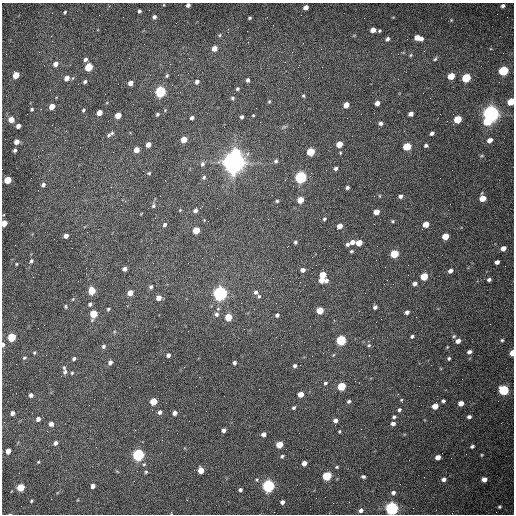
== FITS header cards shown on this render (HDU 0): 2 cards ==
NAXIS1  =                  512 /fastest changing axis
NAXIS2  =                  512 /next to fastest changing axis

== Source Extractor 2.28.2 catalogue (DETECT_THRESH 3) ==
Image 512 x 512 px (HDU 0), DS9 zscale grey, 1 PNG px = 1 image px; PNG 516 x 516 px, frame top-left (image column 1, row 512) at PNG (2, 3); no overlay
Background 1520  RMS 23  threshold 69.1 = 3 sigma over >= 5 px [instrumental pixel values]
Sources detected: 215; all 215 listed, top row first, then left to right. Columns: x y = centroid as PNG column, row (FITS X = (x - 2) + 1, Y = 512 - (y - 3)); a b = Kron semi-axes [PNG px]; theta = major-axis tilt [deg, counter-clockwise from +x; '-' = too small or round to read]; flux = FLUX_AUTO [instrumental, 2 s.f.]
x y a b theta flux
188 5 4 4 - 4.3e+03
503 6 4 3 - 3.6e+03
306 7 4 4 - 9.6e+03
139 11 4 3 - 2.8e+03
65 12 3 3 - 1.9e+03
154 17 4 4 - 4.2e+03
250 18 3 3 - 1.8e+03
451 20 4 4 - 1.3e+03
373 30 5 4 - 1.1e+04
379 31 3 3 - 1.8e+03
51 36 3 2 - 1.5e+03
418 38 8 4 -15 1.9e+04
387 39 6 4 48 4.3e+03
214 48 5 4 - 1.3e+04
321 49 2 2 - 7.3e+02
411 55 5 4 - 1.8e+03
85 59 4 4 - 4.4e+03
435 59 6 4 57 2.3e+03
55 64 5 5 - 8.3e+03
88 67 5 4 - 6.3e+04
503 71 6 5 - 1.4e+05
16 75 5 4 - 3.0e+04
167 75 5 4 - 2.1e+03
451 76 5 4 - 3.3e+04
67 78 6 5 - 1.1e+04
466 78 5 5 - 9.7e+04
248 80 4 3 - 3.9e+03
85 82 4 4 - 2.8e+03
197 82 4 4 - 4.5e+03
130 83 4 4 - 9.7e+03
237 89 4 4 - 2.6e+03
160 92 5 5 - 2.6e+05
105 94 2 2 - 6.4e+02
303 96 5 4 - 2.2e+03
232 98 5 4 - 2.6e+03
269 101 6 4 68 2.1e+03
511 101 5 4 - 4.9e+04
377 103 4 4 - 7.6e+03
346 105 5 4 - 1.6e+04
52 107 5 4 - 1.8e+04
32 109 3 3 - 2.4e+03
83 110 4 4 - 2.1e+03
99 113 5 4 - 1.6e+04
157 114 4 4 - 2.5e+03
411 114 4 4 - 6.8e+03
491 114 6 6 - 1.1e+06
118 115 5 4 - 2.0e+04
253 115 3 3 - 1.2e+03
242 117 4 3 - 3.3e+03
192 118 4 3 - 3.5e+03
11 119 5 4 - 2.0e+04
458 119 5 5 - 5.5e+04
487 121 6 5 - 4.5e+04
381 123 4 4 - 4.5e+03
18 126 4 4 - 8.8e+03
284 127 7 4 0 2.5e+03
293 128 2 2 - 6.8e+02
112 133 5 4 - 2.3e+03
432 133 4 3 - 3.8e+03
108 135 6 4 51 2.5e+03
184 139 5 4 - 2.6e+04
490 140 5 5 - 8.5e+03
16 142 4 4 - 1.2e+04
339 144 5 4 - 2.3e+04
148 145 5 4 - 1.0e+04
407 146 5 5 - 6.0e+04
426 146 4 4 - 2.9e+03
15 150 4 3 - 3.5e+03
136 150 5 4 - 1.5e+04
236 152 6 5 - 5.4e+04
311 152 5 5 - 6.9e+04
276 161 5 4 - 3.3e+03
234 162 8 7 - 2.2e+06
202 164 7 5 74 4.2e+03
336 168 4 4 - 3.9e+03
149 173 5 4 - 1.9e+03
204 177 6 5 - 2.9e+03
301 177 5 5 - 3.5e+05
8 180 5 4 - 4.3e+04
43 185 5 4 - 4.1e+03
299 187 4 3 - 1.8e+03
347 187 4 4 - 3.2e+03
380 196 5 3 - 1.3e+03
400 196 5 4 - 4.0e+03
483 198 5 5 - 2.1e+04
300 200 5 4 - 2.3e+04
277 201 4 4 - 1.9e+03
153 206 5 5 - 2.9e+03
180 210 4 3 - 1.3e+03
195 211 5 5 - 5.0e+03
376 212 5 4 - 1.4e+04
324 219 5 4 - 2.4e+03
393 221 4 4 - 1.8e+03
4 223 5 4 - 2.4e+04
426 224 5 4 - 1.8e+04
165 225 5 4 - 3.1e+03
340 226 5 4 - 1.3e+04
196 230 5 4 - 3.4e+04
66 236 4 4 - 8.0e+03
445 236 5 4 - 2.7e+04
295 242 4 4 - 2.5e+03
352 242 5 5 - 6.7e+03
359 243 5 4 - 2.2e+04
347 244 5 4 - 4.1e+03
503 248 5 4 - 1.0e+04
351 251 4 3 - 2.0e+03
394 254 5 5 - 6.7e+04
31 261 6 5 - 3.2e+03
497 262 4 4 - 6.2e+03
16 264 4 3 - 1.4e+03
125 269 4 4 - 6.0e+03
303 270 4 4 - 6.4e+03
450 271 5 4 - 5.9e+03
323 275 5 5 - 2.6e+04
424 276 5 4 - 4.9e+04
321 280 5 4 - 1.4e+04
489 280 4 3 - 3.6e+03
326 281 5 4 - 4.6e+03
415 284 4 4 - 5.4e+03
151 287 5 5 - 2.9e+03
92 291 5 5 - 4.5e+04
256 292 6 5 - 4.6e+03
130 293 5 4 - 1.5e+04
220 293 6 5 - 7.2e+05
259 296 6 4 89 2.4e+03
159 298 4 4 - 1.3e+04
73 299 4 4 - 1.8e+03
276 303 2 2 - 9.6e+02
90 304 5 4 - 3.2e+03
66 306 5 4 - 1.9e+03
375 307 4 4 - 4.3e+03
108 309 5 4 - 2.1e+03
320 310 5 5 - 3.0e+04
407 312 4 4 - 5.6e+03
93 314 6 5 - 4.2e+04
216 314 7 6 - 4.8e+03
277 315 5 5 - 4.2e+03
228 317 5 5 - 3.8e+04
381 319 2 2 - 8.1e+02
412 336 4 4 - 2.8e+03
454 336 5 5 - 2.3e+03
12 337 5 5 - 8.2e+04
341 340 5 5 - 1.7e+05
502 340 4 4 - 2.1e+03
458 341 5 4 - 8.9e+03
3 344 5 3 - 4.8e+03
369 345 6 5 - 2.5e+03
103 346 6 5 - 3.3e+03
469 352 5 4 - 4.7e+03
34 353 5 4 - 2.0e+03
512 353 5 3 - 1.9e+04
168 355 5 4 - 5.0e+03
24 358 6 4 17 2.2e+03
449 358 4 4 - 2.6e+03
74 359 5 4 - 3.8e+03
110 362 5 4 - 6.1e+03
234 363 4 4 - 3.8e+03
295 366 5 4 - 3.5e+03
64 368 5 4 - 2.0e+03
65 372 7 5 83 3.6e+03
72 373 4 3 - 1.7e+03
325 383 4 4 - 2.5e+03
341 386 5 5 - 6.8e+04
504 390 5 5 - 1.6e+05
301 394 5 4 - 1.6e+04
31 395 4 4 - 4.7e+03
401 400 4 4 - 1.6e+03
153 401 5 4 - 3.5e+04
349 401 5 4 - 2.9e+03
443 401 4 3 - 3.3e+03
461 403 5 4 - 1.1e+04
435 406 5 4 - 2.0e+04
294 408 4 3 - 2.3e+03
399 410 5 4 - 3.4e+03
160 412 5 4 - 4.7e+03
12 413 4 4 - 5.9e+03
174 413 4 4 - 6.5e+03
394 417 5 4 - 3.0e+03
469 417 4 4 - 4.7e+03
38 419 4 4 - 6.6e+03
335 420 5 4 - 6.7e+03
189 421 2 2 - 5.7e+02
51 424 5 5 - 7.2e+03
393 424 5 4 - 6.5e+03
223 430 4 4 - 5.2e+03
339 431 4 3 - 1.6e+03
264 434 4 4 - 7.3e+03
55 443 5 4 - 5.0e+03
279 445 5 4 - 3.2e+04
472 446 4 3 - 3.1e+03
8 451 5 4 - 1.4e+04
138 455 5 5 - 3.5e+05
482 455 4 4 - 1.5e+03
282 456 4 4 - 2.2e+03
438 457 4 4 - 1.2e+04
38 462 4 3 - 1.5e+03
304 463 5 4 - 1.0e+04
337 467 4 3 - 1.7e+03
201 470 5 4 - 2.3e+04
146 472 5 4 - 2.0e+03
327 476 5 5 - 1.1e+05
363 477 5 4 - 2.9e+03
444 479 5 4 - 5.7e+03
484 479 5 4 - 1.0e+04
93 486 4 4 - 6.0e+03
268 486 5 5 - 4.3e+05
21 487 5 4 - 4.7e+04
240 490 4 4 - 3.5e+03
393 493 5 5 - 4.4e+03
316 498 2 2 - 3.5e+03
31 501 4 3 - 1.7e+03
282 502 4 4 - 6.0e+03
499 507 3 3 - 2.0e+03
392 508 5 5 - 5.7e+05
361 510 5 4 - 4.8e+03
At the frame edge (FLAGS 8, measured only in part): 6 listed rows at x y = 188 5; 511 101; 4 223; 3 344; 512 353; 392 508